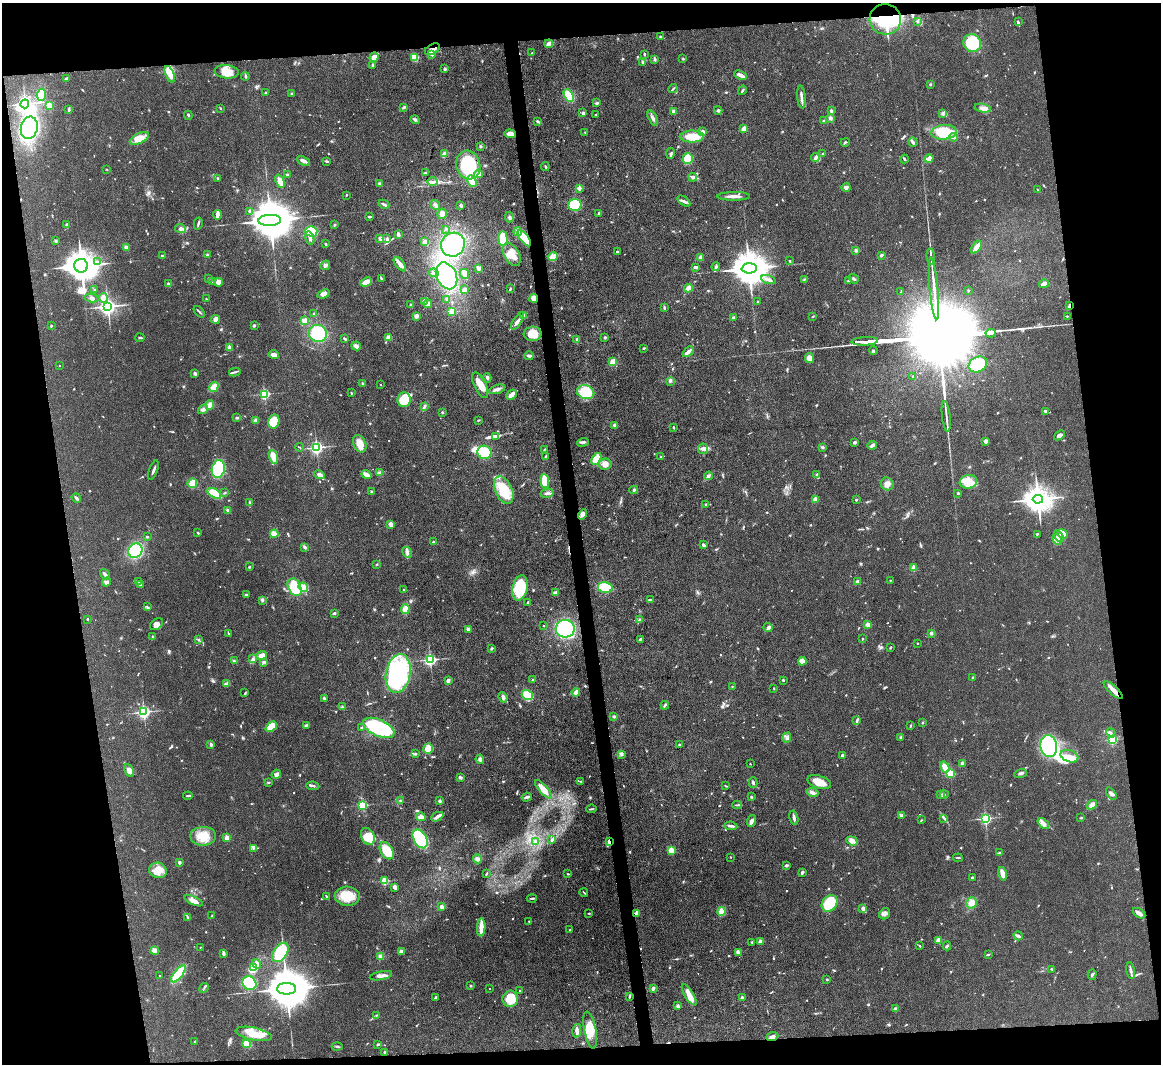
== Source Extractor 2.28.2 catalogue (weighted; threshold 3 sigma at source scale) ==
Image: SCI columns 1-4636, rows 243-4487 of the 4691 x 4623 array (HDU 1 of 3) = the unmasked area's bounding box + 8 px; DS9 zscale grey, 4 x 4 block average (1 PNG px = mean of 4 x 4 image px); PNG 1163 x 1066 px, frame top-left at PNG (2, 3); each listed source drawn as its Kron ellipse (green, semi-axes under 4 px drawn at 4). Shown black and unused: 17% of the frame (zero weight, under 3 of 4 exposures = <1% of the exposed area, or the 3 px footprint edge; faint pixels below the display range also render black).
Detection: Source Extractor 2.28.2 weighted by HDU 2 'WHT'. Background 0.0795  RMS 0.0056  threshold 0.0253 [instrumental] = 3 sigma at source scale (4.5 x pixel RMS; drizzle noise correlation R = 1.50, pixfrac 1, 0.05/0.05 arcsec/px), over >= 5 px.
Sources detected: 909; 3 too faint to see at this stretch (4 x 4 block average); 5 inside a brighter object's white glare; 6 cosmic-ray / hot-pixel residue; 3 long thin detections or spike segments (spike, bleed or trail) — neither listed nor drawn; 6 coinciding with a brighter row at this scale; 47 inside a brighter listed object's ellipse — not listed separately; of the other 839, all 500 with FLUX_AUTO >= 2.55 (the completeness limit of this list) listed and drawn (339 fainter detections not listed), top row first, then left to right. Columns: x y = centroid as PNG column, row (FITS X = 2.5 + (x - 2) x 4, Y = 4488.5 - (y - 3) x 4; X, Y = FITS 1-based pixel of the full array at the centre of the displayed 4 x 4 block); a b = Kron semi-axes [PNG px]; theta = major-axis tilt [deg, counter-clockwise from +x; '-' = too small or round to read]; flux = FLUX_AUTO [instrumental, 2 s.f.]
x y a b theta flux
885 19 16 15 - 290
918 21 3 2 - 3.4
1018 22 3 2 - 4.4
661 36 2 2 - 4.6
972 43 9 8 - 220
549 44 4 2 - 22
432 49 8 5 28 25
532 53 2 2 - 7.2
432 54 2 2 - 16
644 55 3 2 - 2.7
374 57 5 4 - 23
415 57 4 4 - 57
655 59 4 2 - 4
683 59 3 2 - 2.9
642 62 3 2 - 3.8
372 65 3 2 - 3.4
445 69 3 2 - 8.3
227 72 12 6 -6 38
170 74 9 3 -67 61
740 75 6 2 -21 22
245 76 4 2 - 4.8
66 79 3 3 - 8.2
930 84 2 2 - 4.2
673 89 5 2 - 4.8
742 90 5 2 - 4.2
265 93 3 2 - 2.8
292 93 3 2 - 2.7
42 95 6 4 84 38
569 95 7 4 -59 100
801 97 11 2 -83 12
597 103 3 2 - 5.2
25 104 4 3 - 1100
50 105 4 3 - 18
404 107 4 2 - 7.5
220 108 3 2 - 2.6
983 108 8 4 -10 15
68 109 4 3 - 4.7
718 110 4 3 - 7.4
673 111 3 2 - 8.4
831 111 3 2 - 9.1
583 113 2 2 - 6.9
943 113 2 2 - 2.8
188 115 4 2 - 3.4
595 115 2 2 - 3.1
653 118 8 3 -66 11
830 118 3 3 - 8.8
415 120 5 3 - 6.7
538 121 3 2 - 6.9
824 121 3 2 - 5
29 128 11 8 77 450
744 129 3 2 - 32
585 132 2 2 - 3.7
702 132 2 2 - 49
944 132 13 7 6 130
510 134 6 3 -2 24
692 137 12 6 1 66
954 137 4 3 - 11
139 138 10 5 26 43
845 142 4 2 - 4.6
913 142 5 2 - 6
480 146 3 2 - 5.5
444 154 4 2 - 35
670 154 5 3 - 6.5
823 154 2 2 - 4.3
815 158 4 3 - 13
688 159 5 5 - 75
904 159 4 2 - 4.6
929 159 4 3 - 9.5
303 161 7 2 -23 19
326 161 4 2 - 4.2
468 165 14 12 -77 260
545 167 4 2 - 4.2
107 169 2 2 - 2.7
426 172 4 2 - 3.4
478 174 4 3 - 18
287 175 3 3 - 5.7
693 177 4 2 - 12
218 178 2 2 - 3.3
280 181 7 3 -67 28
472 181 6 4 -57 52
433 182 5 2 - 8.4
380 184 3 3 - 7.5
846 187 4 3 - 11
579 188 2 2 - 52
1037 189 3 2 - 2.9
346 195 2 2 - 2.7
734 196 16 2 0 23
684 201 7 3 -34 8.9
384 204 6 2 -29 7.7
435 205 5 3 - 7.5
575 205 6 6 - 210
461 206 2 2 - 10
250 211 4 3 - 8.8
442 214 5 4 - 22
599 214 3 2 - 5.3
217 215 5 3 - 18
369 217 3 2 - 5.5
509 217 5 2 - 5.8
270 220 11 5 2 20000
198 223 6 2 78 5.4
67 225 2 2 - 24
335 225 3 2 - 3.6
180 229 5 4 - 10
446 229 2 2 - 2.8
311 231 6 5 - 110
518 232 4 4 - 27
398 234 3 2 - 8.6
310 238 7 3 -73 13
380 238 3 3 - 9.7
524 238 9 3 -53 100
387 239 4 2 - 7.3
503 239 7 4 -85 110
56 241 3 2 - 3.9
425 242 3 3 - 19
326 244 3 2 - 3
453 245 12 11 - 260
126 247 4 3 - 10
976 247 7 3 51 25
856 250 4 3 - 6
617 252 2 2 - 8.5
512 254 12 7 -60 52
207 255 4 2 - 4.2
881 255 4 3 - 4.4
162 256 3 2 - 6.5
553 257 5 4 - 38
931 257 8 2 -83 8.3
700 258 4 2 - 18
789 261 2 2 - 3.2
97 262 3 3 - 4.5
400 264 8 2 -53 34
325 265 5 3 - 9.7
81 266 7 7 - 9300
696 267 4 2 - 9.3
716 267 4 2 - 6.4
478 268 3 2 - 12
749 268 7 5 2 11000
434 273 5 3 - 8.3
464 274 5 2 - 44
446 276 14 10 -64 240
209 278 3 2 - 2.6
381 278 3 2 - 4.3
804 279 3 2 - 3.7
854 279 5 2 - 6.3
768 280 7 2 -18 15
848 281 3 2 - 3.1
213 282 2 2 - 2.7
219 282 4 4 - 18
366 282 6 3 24 39
169 284 3 3 - 4.8
1044 284 5 3 - 26
688 288 4 3 - 19
934 288 31 2 -84 55
510 289 4 2 - 4.3
95 290 2 2 - 2.8
465 290 3 2 - 34
968 290 2 2 - 2.7
901 292 3 2 - 2.8
324 294 6 4 21 19
92 298 7 4 -11 9.6
103 298 5 3 - 31
534 298 4 3 - 22
206 299 3 2 - 2.8
447 299 3 3 - 8.9
424 302 4 4 - 16
758 302 2 2 - 8.2
428 304 4 3 - 18
411 305 3 3 - 3.7
108 306 3 3 - 1700
1069 306 3 2 - 12
664 308 3 2 - 7.1
452 311 2 2 - 150
199 312 7 2 -49 5.1
314 314 2 2 - 5
523 315 4 3 - 8.3
416 316 2 2 - 22
1067 316 2 2 - 3
813 317 4 2 - 3
733 318 3 2 - 7.3
215 319 4 4 - 19
305 321 3 3 - 29
518 321 10 3 57 16
254 325 3 2 - 4.5
51 326 2 2 - 4.2
318 333 9 8 - 170
991 333 5 2 - 2300
533 334 9 7 6 48
389 337 3 3 - 27
605 337 3 2 - 4.6
140 338 4 2 - 3.5
345 339 4 2 - 3.6
577 340 4 2 - 6.6
865 341 13 2 3 5400
356 346 5 3 - 18
230 348 4 3 - 8.9
644 348 3 2 - 3
873 350 4 2 - 4.9
688 352 6 2 41 20
274 354 5 3 - 17
529 356 5 2 - 10
809 358 5 3 - 25
613 362 4 3 - 43
978 364 9 7 28 130
59 366 2 2 - 3
235 372 5 2 - 5.5
195 373 2 2 - 31
913 376 2 2 - 3.5
487 378 5 3 - 6.5
670 381 3 3 - 4.9
363 383 2 2 - 2.6
380 384 2 2 - 5.6
480 385 14 6 -65 50
214 387 5 3 - 47
497 389 8 3 17 13
586 392 9 7 -15 110
351 393 2 2 - 2.8
264 394 2 2 - 450
511 395 6 2 44 34
404 400 7 6 - 90
210 405 5 4 - 21
424 407 3 2 - 4.8
203 409 5 4 - 9.8
1045 411 2 2 - 6.3
442 412 2 2 - 3.2
946 416 15 2 -84 14
237 418 3 2 - 3
479 420 3 2 - 2.6
255 421 4 2 - 13
274 421 7 5 82 100
615 425 3 3 - 8.2
673 427 3 2 - 3.7
1059 435 6 4 41 12
495 436 3 2 - 3.9
985 441 3 3 - 8.7
583 442 6 2 21 7.5
855 442 3 2 - 6.7
360 444 9 6 -64 35
872 445 4 3 - 9.2
299 447 4 2 - 2.9
316 447 2 2 - 830
822 447 3 2 - 6
703 449 5 5 - 13
544 450 2 2 - 2.6
485 452 7 6 - 96
546 456 3 2 - 6.2
273 457 7 3 -72 45
661 457 2 2 - 2.8
596 459 6 4 59 71
605 464 6 5 - 22
218 469 9 6 80 190
153 470 10 2 70 9.3
379 473 4 3 - 8.9
817 474 2 2 - 12
320 475 5 3 - 16
366 475 5 3 - 28
709 476 4 2 - 5.7
545 481 7 3 -86 180
968 482 9 6 10 39
192 483 5 4 - 34
887 484 7 6 - 18
504 490 14 8 -65 130
634 490 4 3 - 6.2
371 492 3 2 - 4
214 493 8 4 -32 78
225 493 3 2 - 2.6
547 493 7 3 11 11
958 493 2 2 - 4.8
76 498 5 2 - 7.1
815 499 2 2 - 91
1038 499 5 4 - 5700
856 500 2 2 - 11
249 502 3 2 - 3.1
706 504 3 2 - 2.7
228 510 3 3 - 5.9
582 514 5 4 - 15
391 524 4 3 - 13
198 533 3 2 - 3.5
274 534 4 3 - 39
1037 534 3 2 - 3.8
1062 534 5 4 - 23
1059 536 6 3 -59 12
147 537 2 2 - 5.1
1057 540 5 3 - 9.1
433 542 4 2 - 2.7
703 545 4 2 - 8.2
304 547 4 2 - 6.5
135 551 7 6 - 190
407 552 6 4 -62 9.9
376 565 2 2 - 2.7
249 567 2 2 - 4.2
914 568 2 2 - 99
105 574 6 3 -56 7.6
890 580 2 2 - 2.7
857 581 4 2 - 7.3
106 582 5 4 - 9
139 582 3 2 - 3
141 584 3 2 - 3.4
295 587 9 6 -62 140
303 587 5 4 - 43
605 587 7 5 -12 120
520 588 13 7 77 160
404 590 2 2 - 2.9
555 593 3 3 - 8.8
246 595 4 2 - 3
650 599 3 2 - 2.8
262 600 4 3 - 5.7
528 603 3 2 - 3.4
147 607 3 2 - 3.3
405 609 5 3 - 29
334 613 3 2 - 4.2
87 619 2 2 - 3.5
639 620 3 3 - 4.7
157 624 7 5 37 17
868 625 2 2 - 72
544 626 2 2 - 3.8
768 627 4 3 - 7.1
468 629 3 2 - 14
565 629 9 9 - 230
228 633 3 2 - 3.7
931 633 2 2 - 22
153 637 3 2 - 5.4
640 639 3 2 - 4.1
862 639 2 2 - 2.6
198 640 3 2 - 3.8
918 643 2 2 - 3.1
891 647 2 2 - 3.1
491 649 2 2 - 6.4
262 655 5 3 - 24
252 659 2 2 - 3.7
430 660 2 2 - 680
234 661 4 3 - 6.3
802 661 4 3 - 39
264 662 3 2 - 3.8
398 673 19 12 79 380
973 678 2 2 - 14
448 680 3 2 - 13
532 680 3 2 - 3.6
783 680 2 2 - 5.2
227 684 4 2 - 18
732 686 2 2 - 4.7
774 688 2 2 - 3.4
1113 690 12 3 -43 29
576 692 4 3 - 18
245 693 4 2 - 3
527 695 5 5 - 63
503 697 5 3 - 10
324 698 4 2 - 5.8
665 705 4 2 - 5.7
342 707 3 2 - 3.4
144 712 2 2 - 810
614 716 3 3 - 5
857 720 3 2 - 4.1
922 723 2 2 - 10
306 725 4 3 - 5.5
910 726 4 2 - 3
271 727 6 4 41 68
362 728 3 2 - 3.5
379 728 17 8 -25 340
1111 733 5 3 - 8.1
901 737 4 3 - 4.7
787 738 5 4 - 9.9
1112 740 2 2 - 400
211 745 3 2 - 7.1
679 745 2 2 - 3.1
1049 746 11 8 -80 240
428 748 5 5 - 49
415 754 3 2 - 3.5
622 754 3 2 - 2.9
842 756 4 3 - 5.8
1069 756 9 6 -18 29
480 759 4 3 - 9
962 763 3 2 - 4.6
750 764 2 2 - 2.8
945 767 6 4 -57 20
129 771 7 4 -62 15
950 773 2 2 - 260
1021 773 6 3 18 8.4
276 774 5 4 - 12
460 777 3 2 - 8.3
581 781 3 2 - 2.7
268 782 3 2 - 3.5
819 782 12 6 -18 49
753 783 5 3 - 6.2
313 786 6 2 -9 7.5
726 786 3 2 - 2.6
543 789 11 4 -49 41
812 793 6 3 -12 11
1111 793 7 3 -56 10
941 794 3 2 - 3.1
944 795 4 2 - 6.7
188 796 5 2 - 5
527 797 5 2 - 10
751 797 3 2 - 3.1
400 801 3 2 - 3.3
440 801 3 3 - 5.2
362 805 2 2 - 330
737 805 5 2 - 4.2
1092 805 5 4 - 17
591 809 5 2 - 4.8
902 815 4 2 - 8.3
421 817 5 3 - 17
437 817 6 3 25 9.5
794 818 7 3 -77 8.8
944 818 3 2 - 2.9
985 818 2 2 - 620
1081 818 2 2 - 3.5
921 820 2 2 - 2.7
752 821 6 3 71 14
1043 823 7 3 -41 19
731 826 6 2 -7 10
203 836 13 9 -1 61
368 836 9 6 -64 63
227 838 2 2 - 92
420 839 10 6 -61 190
552 840 3 2 - 5.9
852 841 6 4 -20 20
535 842 2 2 - 8.3
609 842 2 2 - 53
253 849 3 2 - 2.7
671 850 4 3 - 27
387 851 9 6 -57 83
1000 853 4 2 - 4.1
731 857 2 2 - 3.2
958 858 5 2 - 3.6
477 859 4 4 - 11
179 862 2 2 - 26
786 865 3 2 - 8.8
158 870 9 7 -18 46
802 872 3 2 - 8.6
486 874 3 2 - 3.1
567 874 2 2 - 2.7
1002 874 7 3 -78 32
972 878 2 2 - 14
384 881 2 2 - 210
395 887 3 3 - 14
584 892 4 2 - 2.7
326 896 3 2 - 4.5
347 896 12 9 -4 78
532 898 5 2 - 5.1
194 901 10 4 -24 22
829 903 9 7 53 220
971 903 6 5 - 29
442 907 3 3 - 14
863 908 3 3 - 13
721 911 4 4 - 34
589 913 4 2 - 2.6
637 913 2 2 - 50
1139 913 7 3 -33 13
885 914 6 5 - 13
212 916 3 2 - 3
188 917 3 2 - 3.6
529 921 2 2 - 4.3
481 927 9 2 87 62
570 930 2 2 - 7.1
1018 936 4 2 - 14
938 940 2 2 - 68
761 941 3 3 - 14
752 942 2 2 - 12
920 946 3 2 - 2.9
947 946 4 2 - 6.1
200 947 2 2 - 3.1
155 951 4 3 - 14
280 952 11 6 57 140
401 952 4 4 - 13
223 953 4 2 - 8.6
738 953 4 3 - 6.9
989 954 2 2 - 3.1
381 956 2 2 - 19
257 964 5 3 - 13
253 968 2 2 - 130
1052 969 3 2 - 3.1
1131 971 8 2 -80 9.3
178 974 10 4 51 140
1092 975 5 2 - 4.8
160 976 2 2 - 2.9
381 976 11 3 11 17
827 980 2 2 - 3.4
249 983 7 6 - 140
471 986 3 2 - 3
204 988 5 2 - 5
653 988 3 2 - 10
287 989 9 5 1 20000
489 989 2 2 - 3.2
519 991 2 2 - 2.9
689 995 12 4 -58 31
629 997 3 2 - 3.3
742 997 2 2 - 19
435 998 3 2 - 4.9
510 999 8 7 - 78
677 1006 3 2 - 3.5
895 1008 4 2 - 8.3
377 1015 4 2 - 2.9
590 1030 18 6 -78 71
577 1031 7 4 79 13
254 1034 18 6 -12 68
772 1036 6 3 22 12
195 1041 2 2 - 2.7
247 1044 4 3 - 65
378 1044 3 2 - 3.3
337 1046 5 2 - 4.2
385 1052 3 3 - 6.6
Overlapping masked pixels (flux is a lower limit): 9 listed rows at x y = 885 19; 432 49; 524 238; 534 298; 1069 306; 1113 690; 609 842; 637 913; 772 1036
Diffuse or blended objects may show on this block-average render without a row.